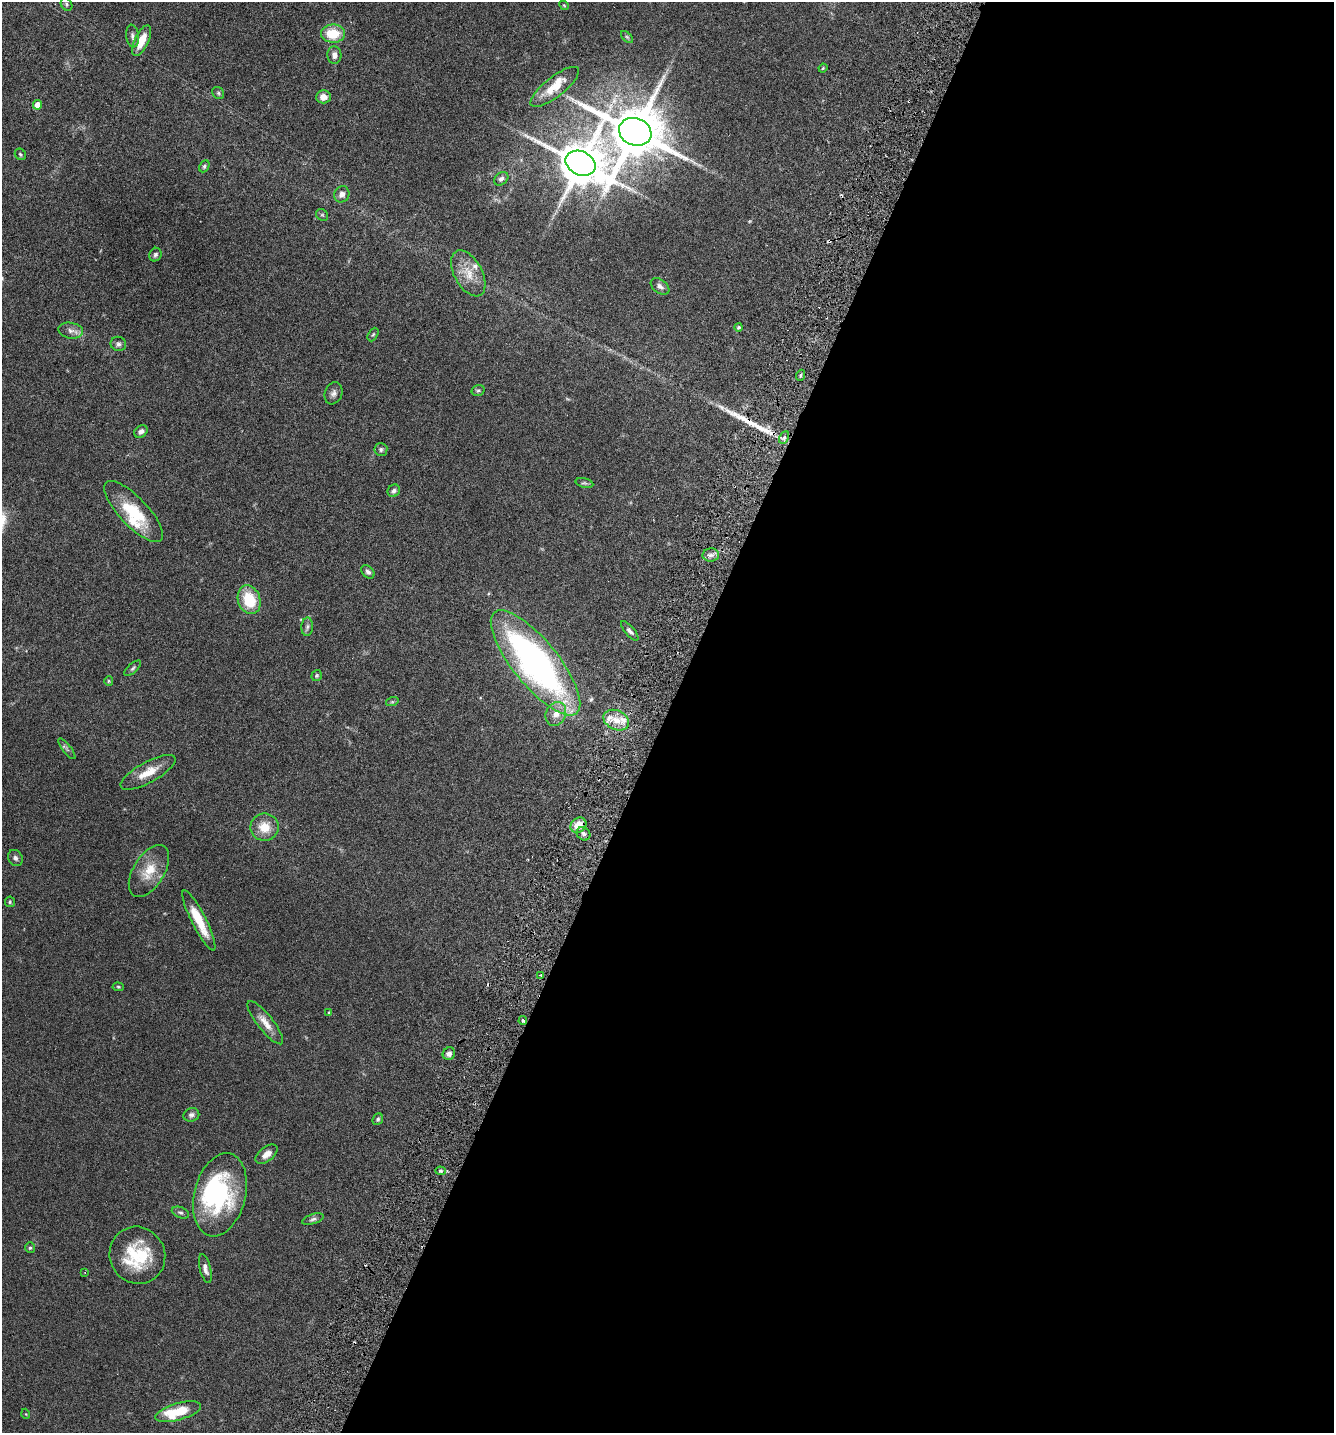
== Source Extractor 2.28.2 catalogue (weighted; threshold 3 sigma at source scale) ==
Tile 12 of 4 x 4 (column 4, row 3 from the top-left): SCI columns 4198-5529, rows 1465-2895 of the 5866 x 5789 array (HDU 1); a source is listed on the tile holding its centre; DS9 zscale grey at full resolution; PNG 1336 x 1435 px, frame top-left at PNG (2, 2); each listed source drawn as its Kron ellipse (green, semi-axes under 4 px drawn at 4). Shown black and unused: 50% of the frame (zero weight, under 3 of 6 exposures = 3% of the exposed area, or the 3 px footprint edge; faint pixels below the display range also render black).
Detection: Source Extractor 2.28.2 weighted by HDU 2 'WHT'; one run over the whole footprint, this tile lists its part. Background 0.0537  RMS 0.0032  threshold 0.0129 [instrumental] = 3 sigma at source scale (4.09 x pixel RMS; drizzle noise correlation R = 1.36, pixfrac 0.8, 0.05/0.05 arcsec/px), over >= 5 px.
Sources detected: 88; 1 too faint to see at this stretch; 1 inside a brighter object's white glare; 3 cosmic-ray / hot-pixel residue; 1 long thin detection or spike segment (spike, bleed or trail) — neither listed nor drawn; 7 inside a brighter listed object's ellipse — not listed separately; the other 75 listed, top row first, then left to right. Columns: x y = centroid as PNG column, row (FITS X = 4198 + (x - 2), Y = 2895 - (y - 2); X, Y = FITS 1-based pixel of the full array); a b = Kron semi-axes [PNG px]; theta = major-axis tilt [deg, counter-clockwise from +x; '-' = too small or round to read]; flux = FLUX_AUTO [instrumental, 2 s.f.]
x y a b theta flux
66 4 7 5 -57 0.5
564 5 5 4 - 0.29
333 34 12 9 -1 7.8
132 36 11 6 -82 1
627 37 7 4 -45 0.45
142 41 17 7 65 4.8
334 55 9 7 -86 1.4
823 68 4 3 - 0.25
555 87 30 10 38 5
218 93 6 5 - 0.48
323 97 7 6 - 2.2
38 105 5 4 - 3.3
635 132 16 13 -21 1900
20 154 6 5 - 0.42
580 163 16 11 -25 1300
204 166 6 4 63 0.53
501 179 8 6 39 0.96
342 194 8 7 - 1.4
322 215 6 5 - 0.44
155 255 7 6 - 0.64
468 273 25 14 -61 5.4
660 286 10 6 -36 1.1
739 327 4 4 - 0.45
71 331 12 8 -10 1.5
373 334 7 4 62 0.46
118 344 8 7 - 0.81
801 375 5 3 - 0.42
478 390 6 5 - 0.52
333 393 11 8 67 1.2
141 431 7 5 40 1.1
784 437 7 4 62 0.7
381 449 6 6 - 0.66
584 483 9 4 -14 0.47
394 491 6 6 - 0.83
134 512 40 14 -47 12
711 555 8 6 1 1.2
368 572 8 5 -48 0.91
249 600 15 11 -71 10
307 627 9 5 87 0.82
630 631 12 4 -49 1
536 663 65 22 -51 100
133 668 10 4 42 0.6
317 676 6 5 - 0.39
109 681 5 4 - 0.34
392 702 6 4 18 0.36
556 714 12 10 66 2.7
616 720 13 9 -25 3.6
67 749 12 4 -52 0.69
148 772 31 10 29 5
578 825 8 7 - 4
264 827 14 14 - 5
583 834 7 6 - 0.97
15 858 8 7 - 0.93
149 871 29 15 58 6.5
10 902 5 5 - 0.42
199 920 33 7 -63 7.6
541 975 3 3 - 0.45
118 987 5 4 - 0.34
329 1013 3 2 - 0.23
523 1021 4 3 - 0.55
265 1023 27 7 -52 3
449 1054 6 6 - 1.2
191 1115 8 6 19 0.84
378 1119 6 5 - 0.54
266 1154 13 7 37 2.2
441 1171 5 4 - 0.53
220 1195 42 25 76 32
180 1213 9 5 -21 0.68
313 1219 11 5 18 0.83
30 1248 5 4 - 0.43
137 1255 29 27 -59 15
205 1269 15 5 -76 1.4
85 1272 3 3 - 0.24
178 1412 24 8 16 11
26 1414 5 3 - 0.23